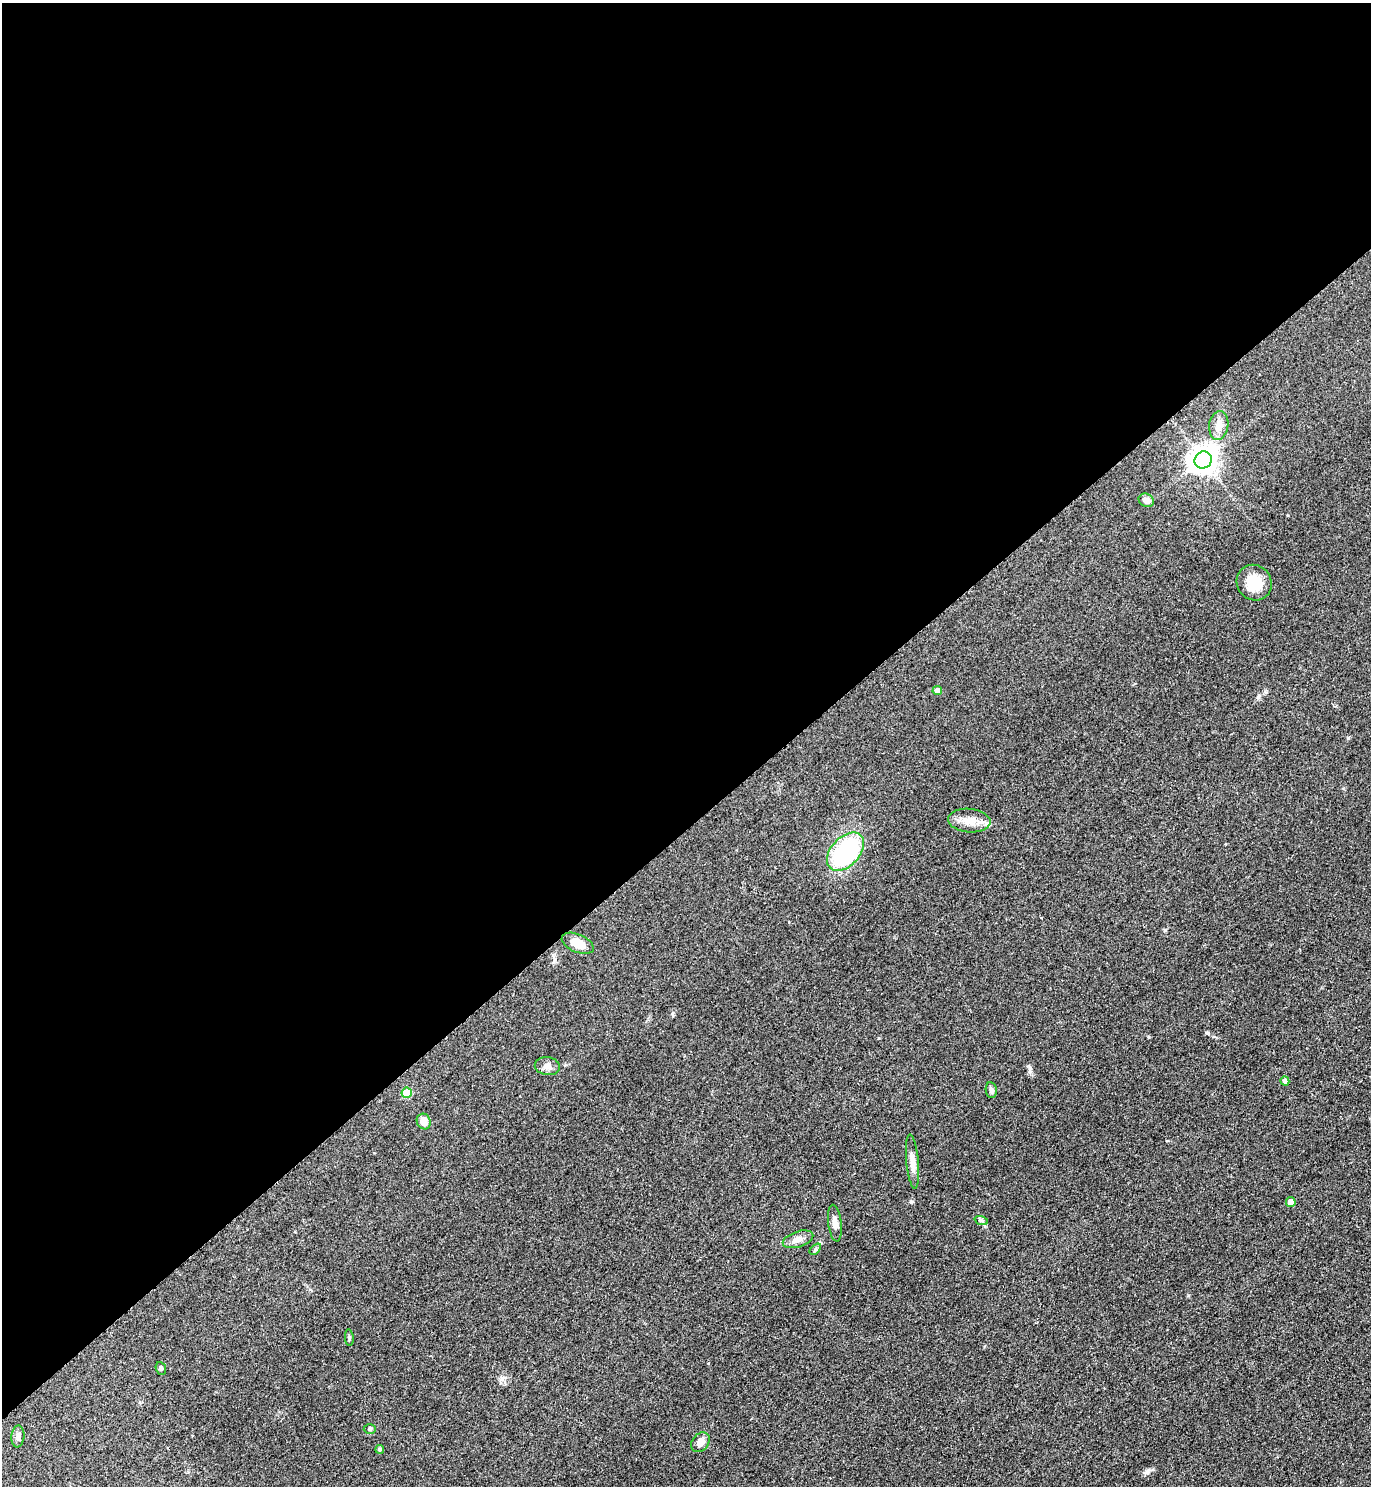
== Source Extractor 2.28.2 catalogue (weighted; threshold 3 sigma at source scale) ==
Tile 2 of 4 x 4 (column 2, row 1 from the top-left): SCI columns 1682-3050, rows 4461-5944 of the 5957 x 5960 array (HDU 1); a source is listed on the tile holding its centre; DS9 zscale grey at full resolution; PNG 1373 x 1488 px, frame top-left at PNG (2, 3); each listed source drawn as its Kron ellipse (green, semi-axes under 4 px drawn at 4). Shown black and unused: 56% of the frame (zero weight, under 2 of 3 exposures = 1% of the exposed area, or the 3 px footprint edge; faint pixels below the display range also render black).
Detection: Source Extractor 2.28.2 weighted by HDU 2 'WHT'; one run over the whole footprint, this tile lists its part. Background 0.0786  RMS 0.0081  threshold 0.0366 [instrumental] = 3 sigma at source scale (4.5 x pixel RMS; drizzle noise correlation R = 1.50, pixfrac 1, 0.05/0.05 arcsec/px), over >= 5 px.
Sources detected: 26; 1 inside a brighter listed object's ellipse — not listed separately; the other 25 listed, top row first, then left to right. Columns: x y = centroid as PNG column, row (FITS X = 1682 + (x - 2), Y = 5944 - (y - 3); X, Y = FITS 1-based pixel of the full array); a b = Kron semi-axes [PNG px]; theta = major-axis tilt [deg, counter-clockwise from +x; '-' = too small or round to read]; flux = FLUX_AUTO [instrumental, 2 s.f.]
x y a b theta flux
1219 425 14 9 82 6.6
1203 460 9 8 - 830
1146 500 8 6 -25 4.1
1254 583 18 17 - 17
937 691 5 4 - 4.2
969 821 21 12 -4 11
845 852 22 14 47 89
578 943 17 9 -23 13
547 1066 12 9 -8 4.5
1285 1081 4 4 - 3
991 1090 8 5 -79 2
407 1093 5 5 - 28
424 1121 8 7 - 7.6
912 1162 27 6 -85 6.3
1291 1202 5 5 - 6.1
981 1220 7 4 -19 1.4
835 1223 18 6 -83 5.3
798 1239 16 7 18 5.1
815 1249 7 4 44 1.3
349 1338 8 3 -85 1.2
161 1368 6 5 - 1.4
370 1429 6 5 - 1.2
18 1436 11 6 85 3
700 1442 11 8 52 5.1
380 1449 4 4 - 1.9
Unlisted compact peaks at least as high as the median listed source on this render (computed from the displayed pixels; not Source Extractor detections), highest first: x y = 1147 1471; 1208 1033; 1030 1071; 1348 738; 911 1201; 1165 930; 1188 1295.